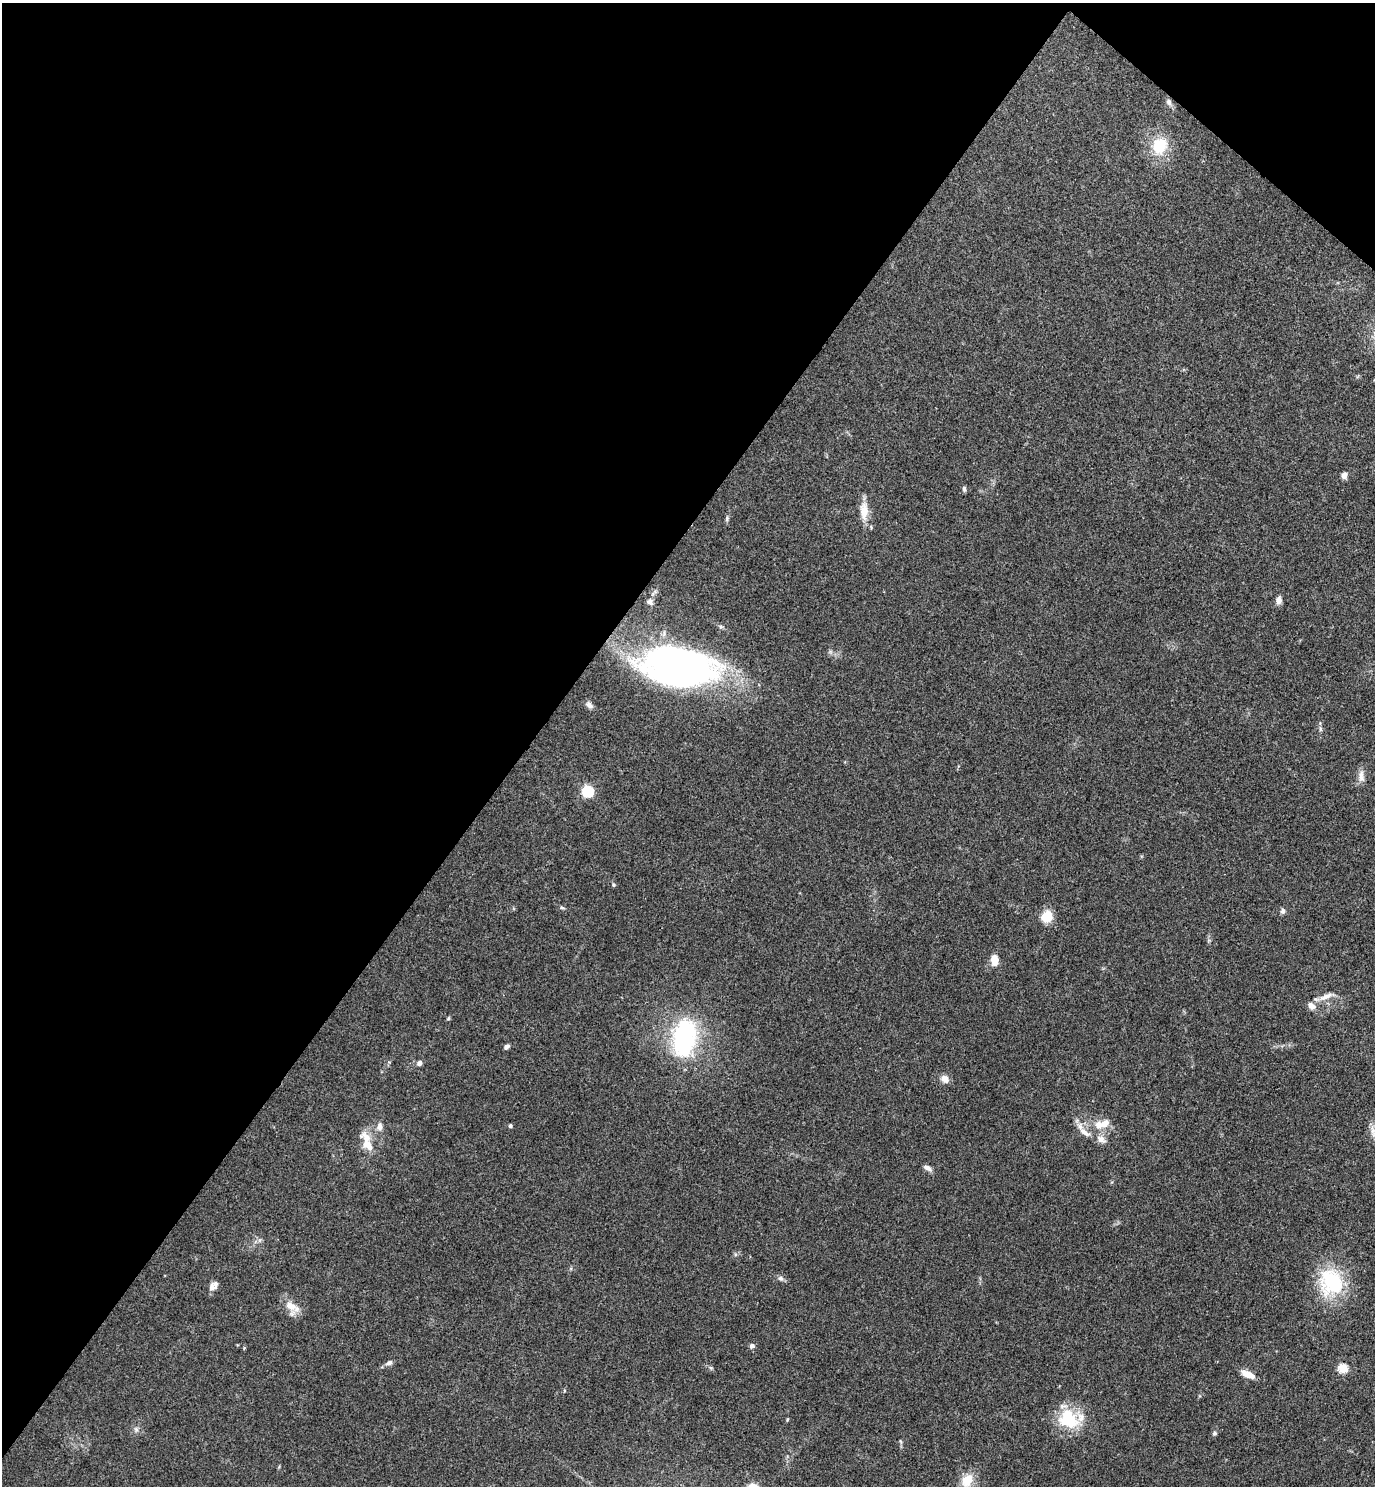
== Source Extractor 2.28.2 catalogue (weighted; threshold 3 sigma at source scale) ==
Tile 2 of 4 x 4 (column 2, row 1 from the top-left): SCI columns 1528-2900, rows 4453-5936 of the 5942 x 5939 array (HDU 1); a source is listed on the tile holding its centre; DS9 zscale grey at full resolution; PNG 1377 x 1488 px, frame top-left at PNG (2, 3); no overlay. Shown black and unused: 40% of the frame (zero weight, under 3 of 4 exposures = <1% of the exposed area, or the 3 px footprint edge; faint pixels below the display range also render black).
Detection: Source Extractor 2.28.2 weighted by HDU 2 'WHT'; one run over the whole footprint, this tile lists its part. Background 0.0527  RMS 0.0052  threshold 0.0232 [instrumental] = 3 sigma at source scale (4.5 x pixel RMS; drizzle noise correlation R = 1.50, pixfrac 1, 0.05/0.05 arcsec/px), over >= 5 px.
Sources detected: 49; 4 inside a brighter listed object's ellipse — not listed separately; the other 45 listed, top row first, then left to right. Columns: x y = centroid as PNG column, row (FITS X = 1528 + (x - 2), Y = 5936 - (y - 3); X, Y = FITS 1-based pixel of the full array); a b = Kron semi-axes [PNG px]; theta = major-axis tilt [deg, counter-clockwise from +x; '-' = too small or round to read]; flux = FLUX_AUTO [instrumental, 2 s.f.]
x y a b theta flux
1169 102 9 7 -60 1.8
1160 145 17 15 62 19
1344 475 7 6 - 2.5
964 489 7 5 -88 1
864 511 26 11 -90 7.1
727 519 7 5 72 0.96
1279 600 9 6 83 2.8
650 602 10 7 -65 1.8
678 666 69 33 -10 250
589 705 11 6 -50 2.1
1320 729 8 4 -82 1
1361 776 17 8 -83 3.5
588 791 5 5 - 65
613 885 6 5 - 0.79
562 908 7 4 -31 0.84
1283 911 6 6 - 1.7
1047 917 8 8 - 15
994 960 13 8 89 5.5
1326 996 23 7 25 4.2
448 1018 6 4 45 0.6
684 1038 46 25 81 64
506 1047 7 5 34 1.4
419 1063 5 5 - 2.5
945 1079 12 9 -36 3.2
1099 1125 12 12 - 5.5
379 1126 11 8 84 2.7
510 1126 4 4 - 1.1
1372 1130 20 6 -79 3.2
1085 1132 18 8 -31 4.4
1101 1139 12 8 -34 3.5
368 1145 24 10 -52 7.8
927 1168 11 5 -27 2.2
780 1278 8 6 -16 1.5
1331 1282 36 31 -68 35
212 1287 11 9 -86 2.3
290 1306 18 11 -32 6.8
752 1346 6 5 - 1.9
389 1363 9 6 24 1.8
711 1368 6 4 -18 0.75
1343 1368 5 5 - 26
1248 1374 16 7 -24 5.8
1068 1419 31 24 -34 23
136 1429 8 5 -45 1.3
1214 1433 5 5 - 0.98
967 1480 19 13 61 9.1